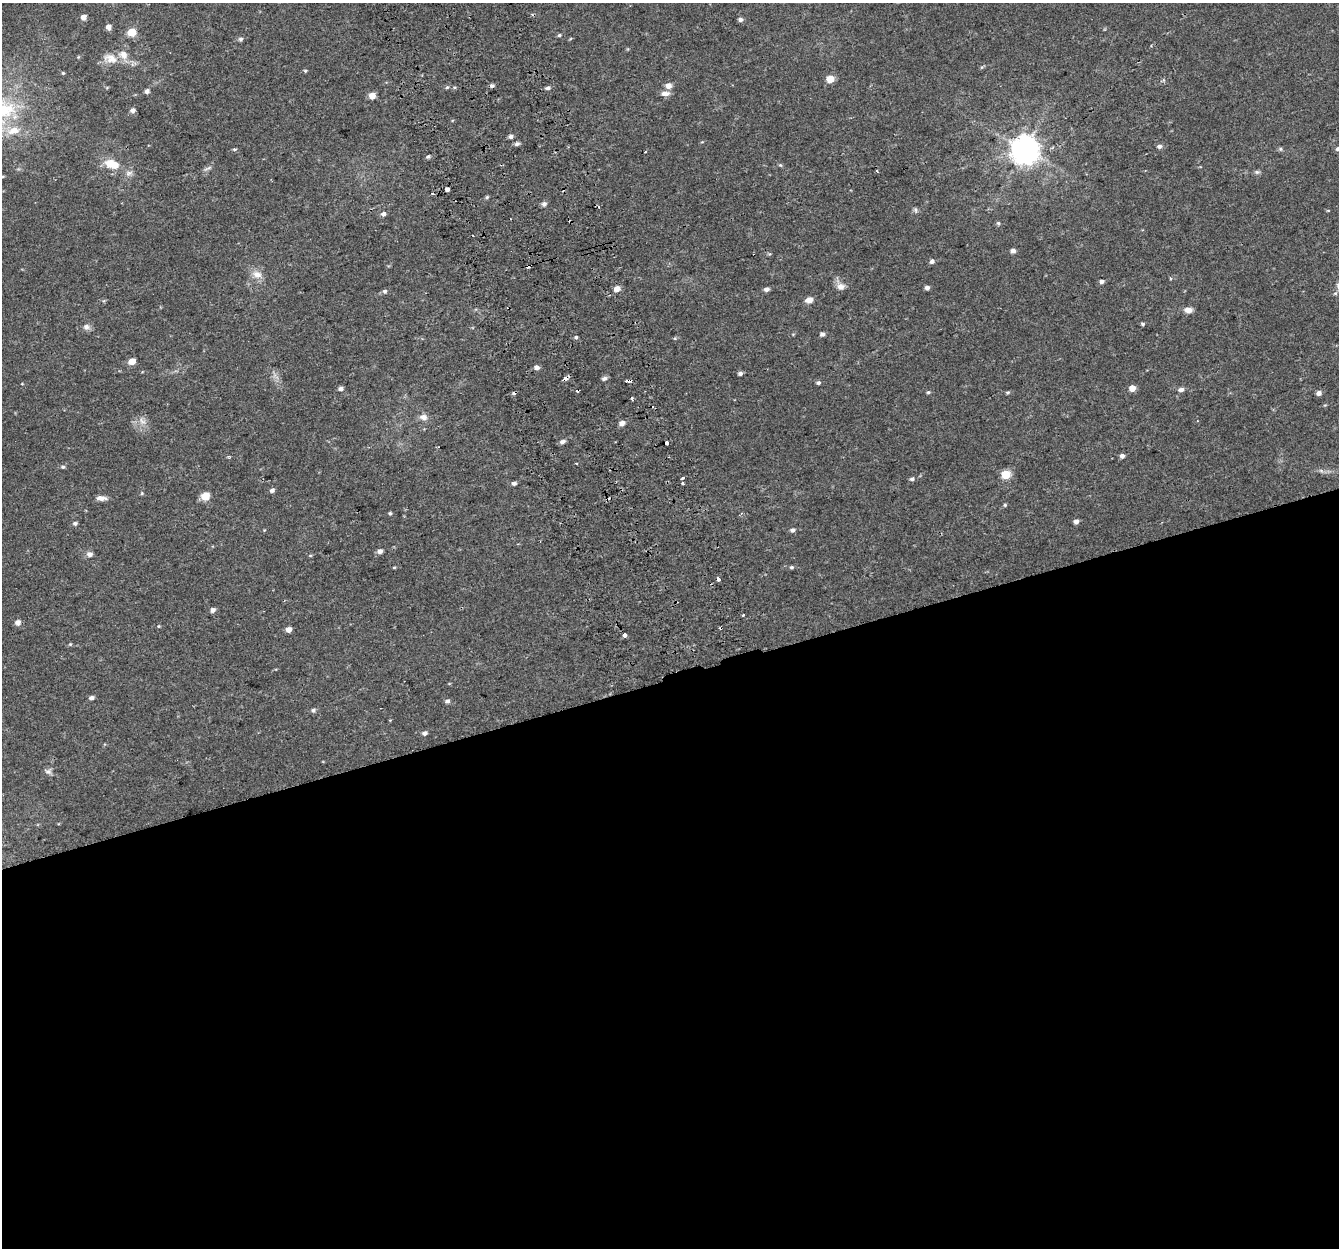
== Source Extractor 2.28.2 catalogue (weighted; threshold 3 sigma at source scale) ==
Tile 15 of 4 x 4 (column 3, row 4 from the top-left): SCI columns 2729-4065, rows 83-1328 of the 5459 x 5201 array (HDU 1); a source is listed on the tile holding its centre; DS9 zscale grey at full resolution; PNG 1341 x 1250 px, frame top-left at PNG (2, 3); no overlay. Shown black and unused: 46% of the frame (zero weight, under 2 of 3 exposures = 3% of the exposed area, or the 3 px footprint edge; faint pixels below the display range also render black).
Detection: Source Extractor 2.28.2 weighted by HDU 2 'WHT'; one run over the whole footprint, this tile lists its part. Background 0.0422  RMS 0.0052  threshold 0.0233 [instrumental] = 3 sigma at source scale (4.5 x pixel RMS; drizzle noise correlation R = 1.50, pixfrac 1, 0.0396/0.0396 arcsec/px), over >= 5 px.
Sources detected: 122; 8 cosmic-ray / hot-pixel residue — not listed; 2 inside a brighter listed object's ellipse — not listed separately; the other 112 listed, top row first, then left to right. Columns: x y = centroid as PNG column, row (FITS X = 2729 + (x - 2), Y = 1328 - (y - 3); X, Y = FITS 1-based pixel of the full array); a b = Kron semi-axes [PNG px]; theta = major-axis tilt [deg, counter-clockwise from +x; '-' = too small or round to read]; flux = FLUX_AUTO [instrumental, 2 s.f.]
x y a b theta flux
83 17 5 4 - 3.3
740 19 5 4 - 1.7
108 27 5 5 - 3.3
131 32 5 5 - 13
559 35 5 4 - 0.73
241 39 6 5 - 1.1
78 57 4 4 - 0.45
110 58 20 13 -13 7
982 67 6 3 71 0.61
305 71 5 4 - 0.63
63 73 4 4 - 0.53
830 79 5 5 - 11
492 86 5 4 - 1.4
669 86 6 6 - 3.7
447 87 5 4 - 0.73
548 88 5 4 - 1.3
147 91 5 4 - 1.9
665 93 12 6 2 2.5
372 96 5 5 - 6.2
133 110 5 5 - 2.2
13 130 19 10 15 8.2
511 136 5 4 - 1.7
517 144 6 5 - 1.4
1159 146 6 5 - 1.6
234 149 5 4 - 0.68
1280 149 6 5 - 0.76
1338 149 7 5 25 1.7
1025 150 8 8 - 730
428 156 5 4 - 0.86
110 163 14 14 - 6.6
780 165 5 5 - 0.64
207 168 12 4 25 1.3
1257 172 7 5 -1 1.1
129 173 10 6 1 2
447 189 4 3 - 2.4
487 197 5 4 - 0.7
544 204 5 5 - 1.8
915 210 7 5 -69 1
1328 211 5 3 - 0.41
383 214 6 5 - 1.7
998 223 5 5 - 0.79
1013 251 5 5 - 2
932 261 6 5 - 1.4
527 266 4 3 - 4.8
257 274 14 10 -7 4.3
1102 281 5 4 - 1.7
841 287 10 9 - 3.2
927 288 4 4 - 1.9
617 289 5 5 - 5.2
767 289 6 5 - 1.8
385 291 6 6 - 1.2
809 300 6 5 - 5.1
1188 310 10 6 -3 3.2
1143 324 4 4 - 0.88
86 327 10 7 -26 2.1
822 334 5 4 - 1.7
576 337 4 4 - 0.81
675 338 5 3 - 0.55
132 361 5 4 - 7.1
536 367 5 5 - 2.2
740 373 4 4 - 1.5
604 378 6 5 - 1.5
565 379 4 3 - 5.7
627 381 4 3 - 2.5
818 383 5 4 - 1.1
1132 388 5 5 - 5
341 389 5 4 - 2
1181 390 6 5 - 2
928 392 5 4 - 0.8
1008 392 5 4 - 0.72
1319 393 5 4 - 2.2
632 399 4 2 - 0.76
423 417 9 8 - 3
142 421 12 7 -48 3
622 423 7 5 25 2.2
562 442 6 5 - 1.8
667 442 4 3 - 3.9
1122 456 5 4 - 1.9
576 463 3 3 - 0.81
63 467 6 4 -26 0.88
1321 471 7 4 -19 1.1
1006 474 5 5 - 21
683 478 3 2 - 1.7
912 479 6 5 - 1.2
514 483 5 4 - 1.5
683 483 3 3 - 1.7
272 490 5 4 - 1.7
142 493 5 3 - 0.52
205 496 5 5 - 16
101 498 12 6 -4 2.8
1005 505 4 4 - 0.64
390 513 4 4 - 0.7
1076 521 5 4 - 2.2
75 523 5 4 - 1.3
793 530 6 5 - 1.5
380 551 5 5 - 2.2
90 554 7 6 - 2.3
394 567 5 3 - 0.47
792 567 5 4 - 0.81
718 579 4 3 - 2.2
213 610 5 5 - 2
743 615 3 3 - 0.55
18 622 5 5 - 3
159 626 4 4 - 0.47
288 630 4 4 - 3.6
624 635 4 4 - 4.2
70 644 5 4 - 0.56
91 698 5 4 - 1.7
447 701 6 5 - 1.4
313 710 6 5 - 1.2
425 733 6 4 26 1.6
48 771 10 8 13 1.8
Overlapping masked pixels (flux is a lower limit): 3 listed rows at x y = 527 266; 565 379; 627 381
Isophote crosses this tile's border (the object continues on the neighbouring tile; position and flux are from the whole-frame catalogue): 1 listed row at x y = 1338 149